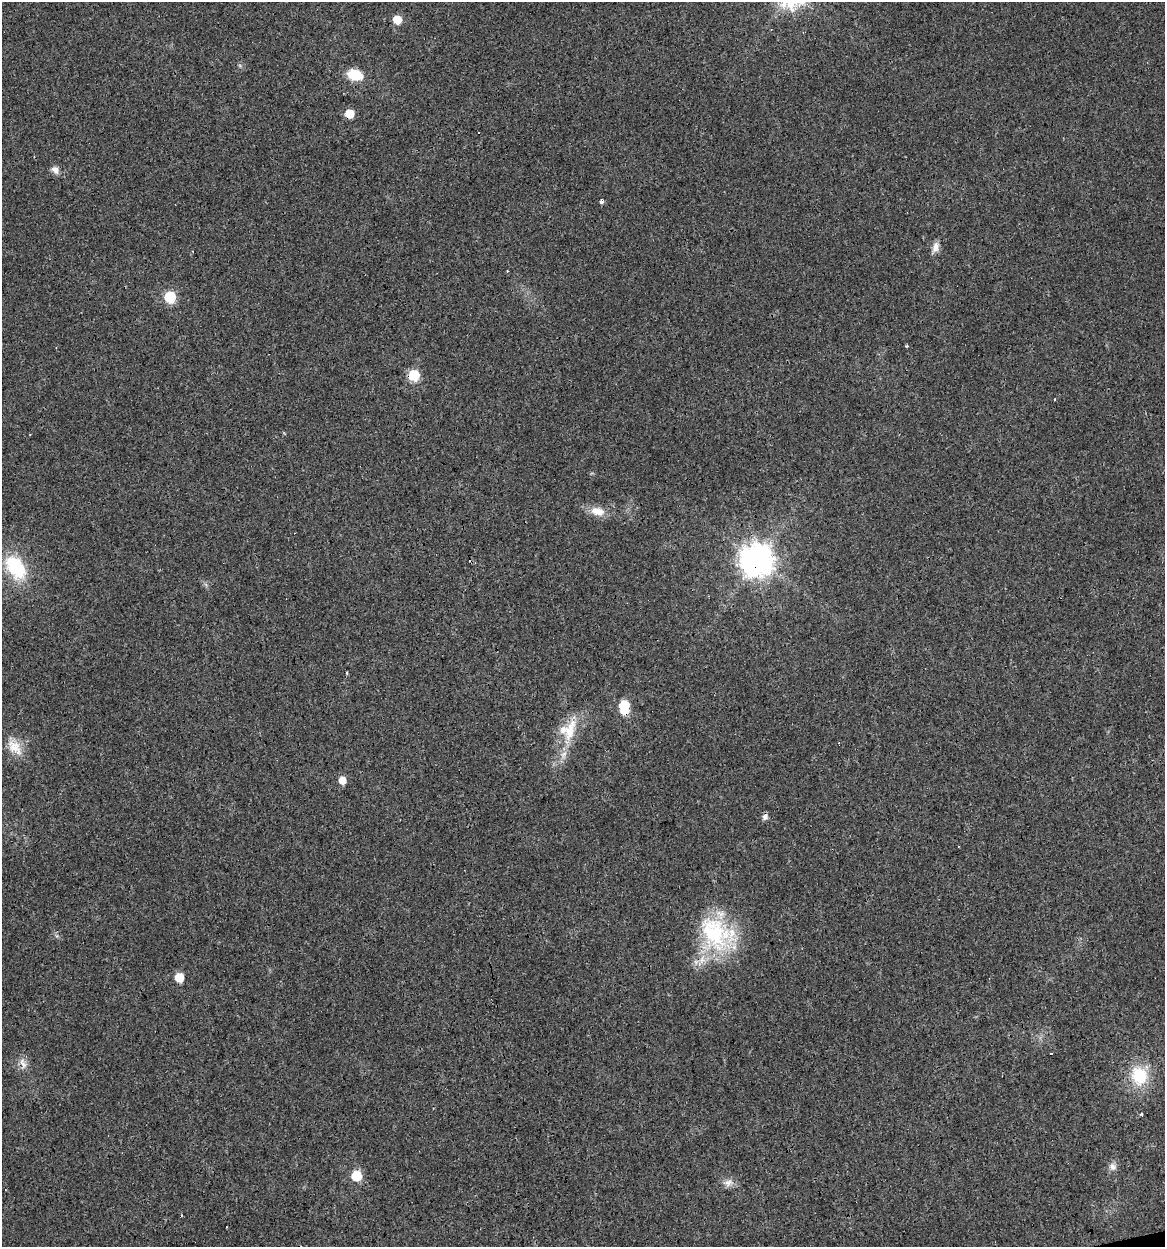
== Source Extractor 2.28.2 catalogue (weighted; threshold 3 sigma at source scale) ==
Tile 6 of 4 x 4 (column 2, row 2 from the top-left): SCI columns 1195-2357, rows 2490-3734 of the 4761 x 4978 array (HDU 1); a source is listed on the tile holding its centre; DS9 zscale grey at full resolution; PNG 1167 x 1249 px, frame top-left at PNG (2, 2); no overlay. Shown black and unused: <1% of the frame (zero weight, under 3 of 4 exposures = <1% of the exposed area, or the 3 px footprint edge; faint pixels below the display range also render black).
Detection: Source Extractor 2.28.2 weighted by HDU 2 'WHT'; one run over the whole footprint, this tile lists its part. Background 0.021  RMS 0.0031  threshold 0.0139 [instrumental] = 3 sigma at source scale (4.5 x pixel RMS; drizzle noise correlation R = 1.50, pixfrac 1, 0.0396/0.0396 arcsec/px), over >= 5 px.
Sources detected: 38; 1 inside a brighter object's white glare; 6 cosmic-ray / hot-pixel residue — not listed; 4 inside a brighter listed object's ellipse — not listed separately; the other 27 listed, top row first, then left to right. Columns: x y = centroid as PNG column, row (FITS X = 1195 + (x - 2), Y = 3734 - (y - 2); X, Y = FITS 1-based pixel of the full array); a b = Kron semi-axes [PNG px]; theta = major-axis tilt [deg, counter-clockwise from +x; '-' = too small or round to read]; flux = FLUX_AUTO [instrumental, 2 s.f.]
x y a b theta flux
397 19 6 6 - 7.3
355 75 16 10 -13 8.7
349 114 6 5 - 8
55 170 11 9 -32 1.9
602 201 4 3 - 2
935 247 14 8 71 2.1
507 271 3 3 - 0.28
170 297 6 6 - 25
906 346 3 3 - 0.6
414 375 6 6 - 23
598 511 19 11 -12 4.2
757 560 10 10 - 520
16 567 26 16 -56 20
347 673 4 3 - 0.34
624 705 6 6 - 13
570 731 35 13 71 9.2
14 747 25 15 -46 5.4
342 780 6 6 - 3.9
715 932 53 36 -49 30
179 977 6 6 - 9
1051 1053 3 3 - 1.9
23 1063 17 7 -67 2.1
1139 1076 20 17 -77 14
1141 1114 3 3 - 0.91
1113 1167 11 9 -51 1.7
356 1176 6 6 - 15
728 1183 14 9 15 2.1
Overlapping masked pixels (flux is a lower limit): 3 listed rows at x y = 349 114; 414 375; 757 560